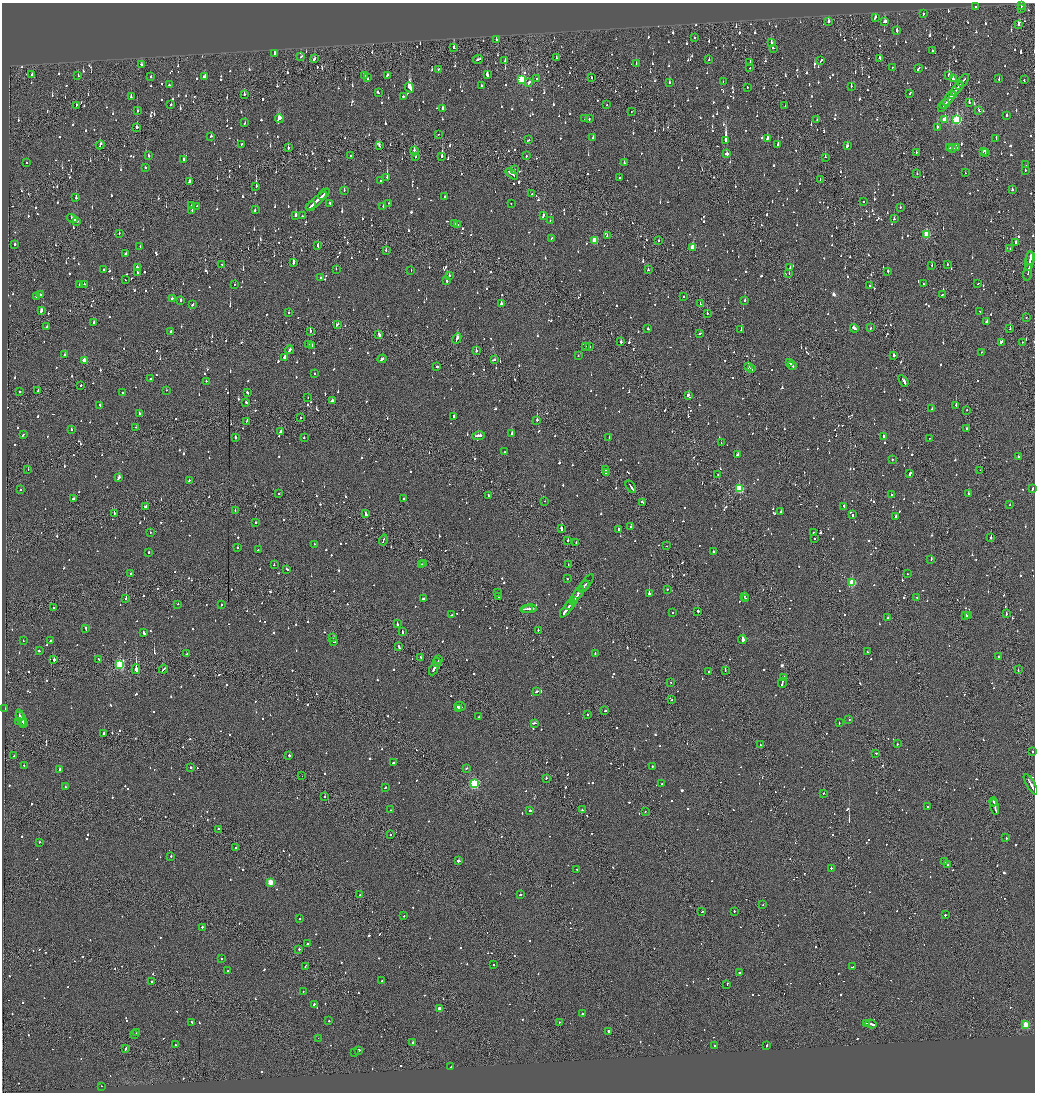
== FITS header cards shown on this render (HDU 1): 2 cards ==
NAXIS1  =                 2065
NAXIS2  =                 2180

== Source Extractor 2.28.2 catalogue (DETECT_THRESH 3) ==
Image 2065 x 2180 px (HDU 1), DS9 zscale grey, zoomed out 1/2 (1 PNG px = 2 x 2 image px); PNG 1037 x 1094 px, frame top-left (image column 1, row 2179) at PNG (2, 3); each listed source drawn as its Kron ellipse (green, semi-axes under 4 px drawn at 4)
Background -0.0767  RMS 0.062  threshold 0.186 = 3 sigma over >= 5 px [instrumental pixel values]
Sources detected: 1941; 101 cannot appear on this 1/2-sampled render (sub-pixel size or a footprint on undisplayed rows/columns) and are neither listed nor drawn; of the other 1840, the 500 brightest by FLUX_AUTO listed and drawn (1340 fainter detections omitted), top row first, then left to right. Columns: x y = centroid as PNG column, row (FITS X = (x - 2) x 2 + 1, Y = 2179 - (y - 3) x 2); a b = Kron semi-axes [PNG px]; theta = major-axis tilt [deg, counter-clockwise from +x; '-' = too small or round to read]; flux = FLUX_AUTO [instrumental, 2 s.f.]
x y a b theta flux
1021 6 3 1 - 78
976 7 2 1 - 380
1021 9 2 2 - 280
923 14 2 2 - 80
875 17 3 2 - 140
828 21 3 2 - 150
885 22 3 2 - 640
1018 25 2 1 - 1200
897 31 3 2 - 320
694 38 2 1 - 150
496 40 2 2 - 210
771 43 2 2 - 180
453 48 2 2 - 270
773 48 2 2 - 140
932 51 2 2 - 140
275 53 2 2 - 200
301 56 3 2 - 110
556 58 2 1 - 110
880 58 3 2 - 93
314 59 4 2 - 100
478 60 5 2 - 190
709 60 2 2 - 150
505 61 2 2 - 100
821 61 3 2 - 95
750 63 2 1 - 84
636 64 2 1 - 88
141 65 3 2 - 200
892 67 2 2 - 150
750 68 2 2 - 92
918 68 4 2 - 150
438 69 2 1 - 120
32 75 2 2 - 130
78 75 2 2 - 120
387 75 4 2 - 140
487 75 3 2 - 730
204 76 3 2 - 120
365 76 3 2 - 160
949 76 2 2 - 1900
151 77 2 2 - 78
367 78 3 2 - 170
536 78 2 1 - 78
591 78 2 1 - 210
522 79 4 3 - 900
953 79 2 2 - 210
999 79 2 2 - 91
963 80 7 1 53 350
1024 80 2 1 - 140
723 82 2 1 - 130
529 83 4 2 - 210
670 83 2 2 - 140
169 85 2 2 - 79
959 85 4 1 - 170
481 86 2 2 - 190
851 86 2 2 - 72
747 87 3 2 - 73
410 88 6 2 -65 2600
957 89 8 2 52 350
378 92 3 2 - 310
910 93 3 2 - 98
244 94 2 2 - 350
953 94 3 2 - 160
403 96 2 2 - 370
131 97 2 2 - 430
949 98 8 2 51 390
969 102 2 1 - 970
171 104 2 2 - 100
945 104 5 2 - 280
76 105 3 1 - 140
607 105 2 1 - 83
785 105 2 1 - 85
443 108 3 2 - 360
942 108 2 2 - 100
979 110 3 2 - 160
137 111 2 2 - 69
631 112 2 1 - 81
1007 115 2 2 - 190
279 118 4 2 - 490
585 118 2 2 - 130
589 119 2 2 - 100
817 120 2 1 - 91
945 120 3 3 - 290
957 120 4 3 - 1300
245 123 3 2 - 81
137 127 2 2 - 920
937 127 2 2 - 200
438 134 2 2 - 73
211 136 2 2 - 120
593 138 2 2 - 130
767 138 3 2 - 120
996 138 3 2 - 90
528 140 3 2 - 120
726 141 3 2 - 9000
242 144 2 1 - 70
778 144 2 2 - 250
100 145 4 2 - 140
379 146 2 2 - 120
847 146 3 2 - 130
288 148 2 2 - 160
949 148 4 2 - 220
953 148 2 1 - 74
957 148 2 2 - 91
414 151 4 2 - 200
984 151 4 2 - 70
916 152 2 1 - 110
986 153 2 1 - 84
727 154 3 2 - 170
148 155 2 2 - 180
350 155 2 1 - 73
442 156 3 2 - 370
526 156 2 2 - 110
416 157 2 2 - 74
825 157 2 2 - 280
183 159 2 2 - 82
27 163 2 2 - 120
624 163 2 2 - 240
1025 165 2 2 - 100
145 168 2 2 - 270
514 170 2 2 - 88
1025 170 2 2 - 70
965 173 2 1 - 77
512 174 7 2 -41 420
917 174 2 1 - 190
387 177 2 2 - 590
619 177 2 2 - 76
820 179 2 1 - 99
381 180 2 2 - 98
190 181 2 2 - 130
256 186 2 1 - 2700
344 190 2 2 - 150
1012 190 2 2 - 300
324 194 7 1 43 280
532 194 2 2 - 120
444 197 2 2 - 190
76 198 2 2 - 200
317 201 13 2 41 460
863 202 2 2 - 120
330 203 3 2 - 78
389 203 2 2 - 72
511 203 2 1 - 70
191 206 3 2 - 90
197 206 2 2 - 71
311 206 6 2 42 240
383 207 2 2 - 320
900 207 2 2 - 78
192 210 2 2 - 77
255 210 2 2 - 110
296 215 3 2 - 450
302 216 2 2 - 110
543 216 4 2 - 130
72 218 5 2 - 220
894 219 2 2 - 71
550 220 2 2 - 100
77 221 3 2 - 320
455 223 2 2 - 150
457 225 4 2 - 220
119 233 2 2 - 100
926 235 3 3 - 500
607 236 2 2 - 97
551 238 2 2 - 92
659 240 2 1 - 110
594 241 3 3 - 330
1016 243 2 2 - 200
15 244 2 2 - 240
140 246 2 2 - 110
318 246 3 2 - 120
693 247 3 3 - 270
1010 249 2 2 - 75
386 250 2 2 - 130
125 254 2 2 - 70
1030 258 6 2 80 340
1030 261 10 2 80 680
293 263 2 2 - 810
222 264 2 2 - 150
947 264 2 2 - 120
932 266 2 1 - 150
137 267 2 2 - 360
790 268 2 2 - 87
103 269 2 2 - 130
336 269 2 2 - 83
648 270 2 2 - 130
411 271 2 1 - 180
888 271 2 2 - 250
138 272 3 2 - 210
1028 272 9 2 81 230
789 274 2 1 - 80
449 275 2 2 - 180
321 277 2 2 - 170
125 280 2 1 - 240
446 281 2 2 - 450
978 283 2 2 - 86
84 284 2 2 - 71
235 284 2 1 - 150
923 284 3 2 - 140
80 285 2 2 - 110
870 286 2 1 - 72
40 294 2 2 - 300
942 295 2 2 - 170
683 296 2 2 - 120
37 297 3 2 - 98
172 298 2 2 - 170
181 300 3 2 - 370
745 300 2 2 - 99
193 304 3 2 - 110
501 304 2 2 - 330
700 304 2 1 - 180
41 311 3 2 - 320
980 311 2 2 - 92
289 313 2 2 - 230
707 313 2 2 - 90
1026 318 2 1 - 120
93 322 2 2 - 140
987 322 3 2 - 210
337 324 3 2 - 190
47 326 2 1 - 430
854 328 4 2 - 1500
870 328 2 2 - 140
648 329 2 2 - 76
1010 329 2 2 - 110
741 330 2 2 - 400
310 331 2 2 - 240
170 332 3 2 - 130
700 333 3 2 - 260
379 335 3 2 - 980
457 338 6 2 63 840
621 342 2 2 - 170
1001 342 3 2 - 160
1023 342 2 2 - 90
309 344 3 2 - 84
312 346 3 2 - 140
585 347 2 2 - 73
589 347 2 2 - 150
290 350 4 2 - 280
476 351 2 2 - 240
982 352 2 2 - 110
64 355 2 2 - 150
893 355 2 1 - 2200
578 356 2 2 - 94
284 357 2 2 - 420
382 359 4 2 - 320
494 360 3 2 - 110
84 361 3 3 - 200
790 363 3 2 - 170
792 365 4 2 - 180
437 367 2 2 - 250
748 367 2 1 - 150
751 369 3 2 - 110
314 374 2 2 - 69
150 379 2 2 - 350
206 381 2 2 - 100
903 381 6 2 -54 230
81 385 2 2 - 130
38 390 2 2 - 74
166 390 2 2 - 100
20 391 2 2 - 73
122 393 2 2 - 99
247 393 3 2 - 100
688 395 3 2 - 520
308 398 2 1 - 70
332 401 4 2 - 120
246 402 2 2 - 240
956 405 2 2 - 430
100 406 2 2 - 210
932 409 2 2 - 120
967 410 2 1 - 360
139 414 2 2 - 93
454 416 2 2 - 230
300 418 2 1 - 120
537 420 2 2 - 330
247 421 3 2 - 84
136 427 2 1 - 92
71 429 2 2 - 83
967 429 2 2 - 69
281 431 2 2 - 320
23 434 3 2 - 160
512 434 3 2 - 180
478 436 6 2 9 290
883 436 2 2 - 210
235 437 2 2 - 340
609 437 2 2 - 100
304 438 2 2 - 88
930 438 2 1 - 160
721 443 2 1 - 94
504 452 2 2 - 180
738 455 3 2 - 120
1018 457 2 2 - 100
892 460 2 2 - 83
28 470 2 1 - 130
606 470 2 1 - 160
980 470 2 1 - 130
606 472 3 1 - 140
718 474 2 2 - 160
910 474 4 2 - 150
119 478 2 2 - 430
189 481 2 2 - 120
631 487 7 2 -55 270
739 488 3 3 - 880
1033 489 3 2 - 74
21 490 2 2 - 280
279 493 2 1 - 74
968 494 2 2 - 160
488 495 4 1 - 150
891 495 2 2 - 83
73 498 3 2 - 72
403 499 2 2 - 96
545 501 2 1 - 83
642 502 3 2 - 99
1010 505 2 2 - 70
844 506 3 2 - 150
146 507 2 2 - 440
235 511 2 2 - 140
781 512 2 2 - 93
114 513 2 2 - 130
366 514 4 2 - 310
853 514 2 1 - 450
896 516 2 2 - 330
255 523 2 2 - 130
631 526 2 2 - 190
562 529 3 2 - 330
619 529 2 2 - 130
150 532 2 2 - 86
813 533 2 1 - 110
814 538 2 2 - 450
991 538 2 2 - 210
383 540 5 1 - 210
568 540 2 2 - 220
576 543 2 2 - 73
314 544 2 2 - 91
666 546 2 1 - 110
237 548 2 2 - 90
258 549 2 2 - 81
713 551 2 2 - 130
149 552 2 2 - 130
931 559 2 2 - 310
424 564 2 2 - 87
274 565 2 2 - 110
421 565 2 2 - 150
568 565 2 2 - 140
287 569 3 2 - 180
131 574 2 2 - 150
907 574 2 2 - 69
567 578 2 2 - 120
587 583 10 1 54 340
852 583 3 3 - 670
584 587 7 1 50 370
667 589 2 2 - 96
498 593 2 1 - 74
577 594 9 2 55 560
649 594 2 2 - 1100
499 596 2 2 - 87
744 596 2 2 - 130
917 597 2 2 - 75
126 598 2 2 - 290
745 598 2 2 - 120
423 599 3 2 - 100
573 600 4 2 - 320
178 604 2 2 - 280
570 604 6 2 53 290
221 605 2 2 - 160
53 608 2 2 - 140
527 609 6 1 5 260
529 609 7 2 6 300
566 609 9 2 53 390
698 611 2 2 - 300
673 613 2 1 - 85
1006 613 2 1 - 110
452 615 2 1 - 120
966 616 3 2 - 180
968 616 2 2 - 390
888 618 2 2 - 200
397 624 3 2 - 140
86 628 3 2 - 120
538 630 2 1 - 110
144 632 3 2 - 130
402 632 3 2 - 96
333 637 3 2 - 280
742 639 4 2 - 28000
23 640 2 2 - 69
50 641 3 2 - 95
334 642 3 1 - 78
399 646 4 1 - 220
39 651 3 2 - 110
867 652 2 2 - 96
595 653 2 2 - 110
186 654 3 2 - 120
421 657 2 2 - 86
999 657 2 2 - 94
99 659 4 2 - 120
54 660 2 2 - 570
438 660 2 1 - 220
437 663 5 1 - 310
120 664 3 3 - 1200
136 669 5 1 - 13000
163 669 4 2 - 120
434 669 7 2 64 300
725 670 2 1 - 190
1018 670 2 1 - 77
709 671 2 2 - 70
784 678 4 2 - 220
671 682 2 1 - 110
782 683 5 2 - 220
537 692 3 2 - 240
672 699 2 2 - 71
460 706 6 2 -7 200
459 708 2 2 - 530
5 709 2 2 - 95
605 711 3 2 - 120
19 715 3 2 - 180
587 715 2 2 - 270
479 717 2 2 - 420
21 719 10 2 -68 260
849 720 2 2 - 130
19 721 2 2 - 140
23 722 2 1 - 150
534 723 3 2 - 120
839 723 2 2 - 91
24 724 4 2 - 250
104 733 2 2 - 300
897 744 2 2 - 190
760 745 2 1 - 70
1033 752 2 2 - 74
876 753 2 2 - 140
289 755 2 2 - 410
14 756 2 2 - 74
393 763 3 2 - 79
24 766 2 2 - 81
652 767 4 2 - 150
191 768 2 2 - 86
467 768 2 2 - 120
60 769 2 2 - 310
302 776 2 1 - 140
546 778 2 1 - 170
474 783 3 3 - 1400
662 784 2 2 - 170
1031 784 11 2 -59 480
65 787 2 2 - 75
385 788 3 2 - 130
824 793 2 1 - 170
325 796 2 2 - 180
993 802 4 2 - 440
928 807 2 2 - 170
995 807 8 2 -76 360
391 810 3 2 - 74
530 810 2 2 - 240
582 810 2 2 - 86
645 811 2 2 - 90
219 829 3 2 - 89
390 835 2 2 - 140
1006 838 3 2 - 78
39 842 2 2 - 84
236 847 2 2 - 110
171 857 2 2 - 310
458 861 3 2 - 270
944 862 3 2 - 330
948 864 2 2 - 250
831 868 2 2 - 110
577 869 2 2 - 70
270 882 3 3 - 300
360 895 2 2 - 110
520 895 2 2 - 120
763 905 2 2 - 90
734 911 2 2 - 240
702 912 2 2 - 81
945 915 2 2 - 380
404 916 2 2 - 92
300 919 2 2 - 120
202 927 2 2 - 150
308 943 2 2 - 94
299 949 2 2 - 90
221 959 2 2 - 220
494 965 2 2 - 140
305 966 3 1 - 72
853 967 4 2 - 140
228 971 2 2 - 160
739 973 3 2 - 100
152 981 2 2 - 76
382 981 2 2 - 100
727 984 3 1 - 200
303 991 2 1 - 100
314 1004 2 2 - 83
440 1009 3 2 - 150
582 1013 2 2 - 130
329 1021 2 2 - 81
192 1022 3 2 - 92
560 1022 2 2 - 79
866 1023 3 2 - 260
871 1024 5 2 - 300
1026 1025 3 3 - 610
608 1031 2 2 - 530
137 1033 3 2 - 100
135 1034 2 2 - 84
318 1038 2 1 - 110
413 1042 2 2 - 360
175 1045 2 1 - 140
714 1045 2 2 - 93
767 1045 3 2 - 91
126 1048 3 2 - 130
359 1050 2 2 - 1100
355 1053 2 1 - 89
451 1067 2 2 - 95
101 1086 2 2 - 140
At the frame edge (FLAGS 8, measured only in part): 2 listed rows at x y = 1033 752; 1031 784
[1340 fainter detections neither listed nor drawn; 101 sub-pixel or undisplayed-footprint detections neither listed nor drawn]